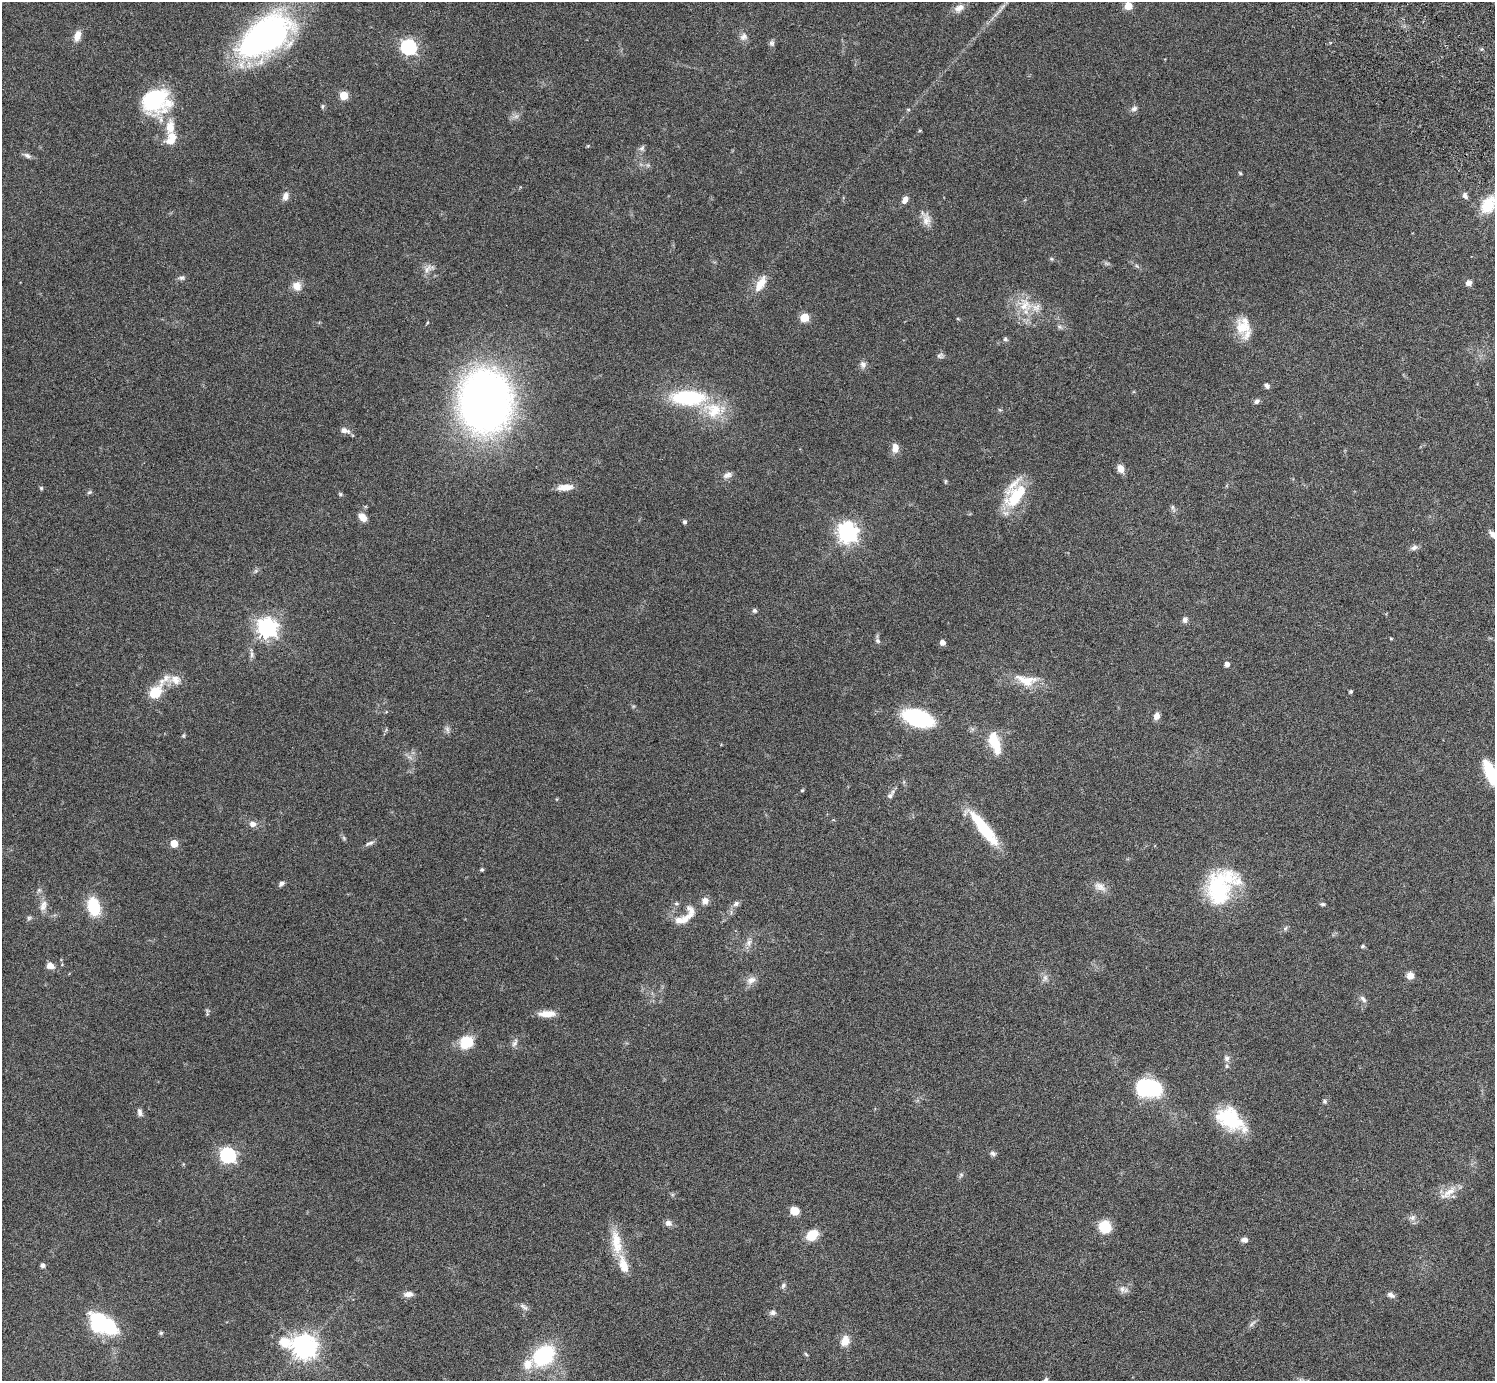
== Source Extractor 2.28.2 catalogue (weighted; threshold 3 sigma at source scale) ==
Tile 10 of 4 x 4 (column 2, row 3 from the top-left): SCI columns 1539-3031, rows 1726-3104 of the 6059 x 6069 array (HDU 1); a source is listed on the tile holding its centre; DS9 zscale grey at full resolution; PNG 1497 x 1383 px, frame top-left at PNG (2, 2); no overlay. Shown black and unused: <1% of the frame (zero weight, under 3 of 6 exposures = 3% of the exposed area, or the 3 px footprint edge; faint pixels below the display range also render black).
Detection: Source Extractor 2.28.2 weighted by HDU 2 'WHT'; one run over the whole footprint, this tile lists its part. Background 0.0834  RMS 0.0047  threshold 0.0191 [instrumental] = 3 sigma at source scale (4.09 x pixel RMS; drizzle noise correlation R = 1.36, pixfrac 0.8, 0.05/0.05 arcsec/px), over >= 5 px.
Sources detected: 154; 2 inside a brighter object's white glare — not listed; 9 inside a brighter listed object's ellipse — not listed separately; the other 143 listed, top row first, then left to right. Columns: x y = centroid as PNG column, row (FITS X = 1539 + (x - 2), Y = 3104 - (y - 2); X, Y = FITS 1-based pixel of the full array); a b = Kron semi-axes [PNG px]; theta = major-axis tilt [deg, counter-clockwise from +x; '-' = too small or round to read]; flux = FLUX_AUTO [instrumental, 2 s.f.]
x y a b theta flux
1128 6 5 5 - 11
959 8 15 9 25 3
77 36 14 8 75 3.3
265 36 61 33 34 120
743 37 11 10 - 2.3
772 43 9 7 -75 1.1
408 47 7 6 - 99
344 95 5 5 - 16
156 101 31 27 16 32
322 106 6 5 - 0.66
908 109 5 3 - 0.42
1134 109 9 7 24 1.4
516 116 7 5 1 1.2
170 127 23 11 86 8
642 148 9 7 52 1.2
27 155 10 6 -28 1.4
1240 173 5 3 - 0.43
285 196 11 8 71 2.2
1465 196 9 6 -67 1.4
905 200 9 6 57 2.2
1488 205 18 12 59 14
926 220 20 10 -83 3.8
1051 259 6 4 -89 0.51
1107 263 7 4 -19 0.75
1137 266 6 4 -70 0.59
427 269 14 6 58 2.3
182 278 9 6 13 1.1
1469 283 7 6 - 1.9
760 284 23 10 59 6.2
297 286 13 11 -52 3.6
1025 305 20 19 - 10
804 317 5 5 - 16
1243 326 25 18 87 10
1060 327 8 5 -31 0.89
1005 339 7 5 -14 0.81
940 356 9 7 8 1.2
863 364 10 8 -79 1.7
1267 386 7 5 -56 1.2
688 398 28 12 -1 39
1256 401 8 6 38 1.1
485 402 47 39 -87 300
713 410 27 22 -24 15
1000 410 6 3 -18 0.46
345 430 12 6 -19 2.3
895 448 12 8 86 3.2
1120 468 7 6 - 4.1
727 475 13 7 17 2
945 481 7 3 81 0.48
565 487 19 7 4 4.1
41 488 5 5 - 0.54
89 492 7 5 22 0.67
340 494 5 5 - 0.59
1016 496 36 19 48 18
1172 507 7 4 90 0.77
362 517 12 8 -46 2.9
685 522 5 4 - 0.96
847 532 8 7 - 220
1493 535 12 5 -43 2.4
1414 548 9 6 20 1.5
255 571 7 4 70 0.69
754 611 6 5 - 0.91
1185 619 8 7 - 1.5
267 628 7 7 - 220
1391 639 5 3 - 0.35
878 641 8 6 -53 0.99
942 642 5 5 - 2.6
252 654 15 5 -80 1.6
1227 664 4 4 - 2.1
175 680 18 12 -11 4.8
1026 680 34 14 -10 9.6
1351 691 4 4 - 0.71
155 693 22 11 54 11
1156 716 8 6 72 2.5
918 718 24 13 -17 46
447 729 9 6 -71 1.3
183 736 6 5 - 0.56
994 742 28 11 -71 12
1490 773 30 11 -66 16
802 790 5 4 - 0.48
890 796 9 7 44 1.3
253 824 8 7 - 2.5
983 828 48 11 -51 21
344 838 7 5 -47 0.69
174 843 5 5 - 11
369 843 13 5 20 1.3
482 870 5 4 - 0.59
282 884 7 5 32 1.3
1100 887 19 11 -26 3.6
39 890 6 6 - 0.79
1218 890 43 34 60 34
705 901 9 8 - 2.3
676 903 7 5 -16 0.73
736 904 8 6 21 1.4
1323 904 7 4 -1 0.73
93 907 17 11 -75 17
42 908 11 8 25 2.2
692 911 19 13 -85 4.1
29 918 6 5 - 0.75
679 920 11 9 -19 3.3
1285 928 7 5 67 0.83
749 943 10 8 67 2.1
1362 946 6 4 2 0.62
50 966 8 7 - 2.9
1410 975 7 7 - 3.4
1045 978 11 6 62 1.7
751 980 14 9 24 2.8
1363 999 11 6 -47 1.5
207 1014 7 5 87 0.65
547 1014 21 7 1 4.8
466 1042 12 11 - 14
515 1043 13 6 64 1.5
1227 1058 9 7 -65 1.5
1145 1088 16 14 -88 27
1324 1101 6 5 - 0.68
140 1112 11 6 -75 1.5
1230 1119 34 20 -34 23
993 1153 7 6 - 1.1
228 1155 7 6 - 97
961 1175 7 5 45 0.84
1448 1193 29 9 37 5.2
794 1211 7 6 - 6.4
1412 1218 9 7 12 1.7
668 1223 9 7 -26 1.9
1105 1227 13 12 - 9.4
812 1235 12 9 38 8.4
616 1240 28 13 -83 9.9
1244 1240 8 6 -11 1.6
42 1265 5 4 - 1.3
783 1285 7 6 - 0.95
1122 1289 9 9 - 2
408 1294 12 7 6 2.2
1391 1295 9 6 -25 1.6
524 1307 14 5 -32 1.5
773 1313 9 6 1 1.3
100 1321 29 23 -63 26
1252 1324 13 4 45 1.2
161 1333 6 5 - 0.61
845 1341 14 10 67 4.5
304 1346 11 8 -15 390
806 1354 7 4 -46 0.53
543 1356 16 12 41 47
528 1364 16 13 62 5.5
1046 1379 7 5 56 0.83
Isophote crosses this tile's border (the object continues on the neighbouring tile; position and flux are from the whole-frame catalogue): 4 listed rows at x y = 1488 205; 1493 535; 1490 773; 1046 1379